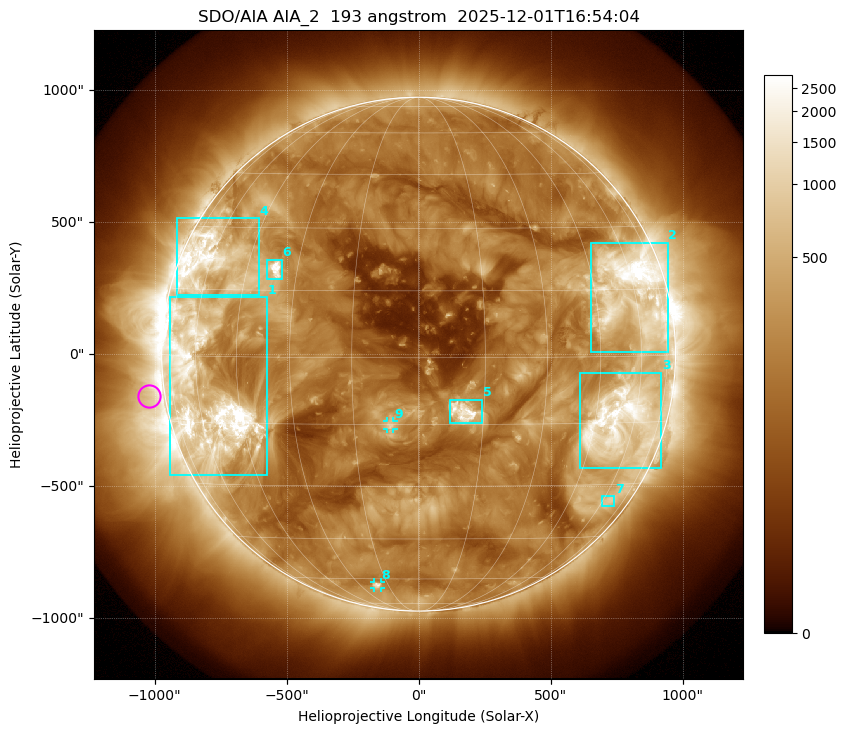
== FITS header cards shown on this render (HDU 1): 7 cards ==
TELESCOP= 'SDO/AIA '           / For AIA: SDO/AIA
INSTRUME= 'AIA_2   '           / For AIA: AIA_ATA1, AIA_ATA2, AIA_ATA3 or AIA_AT
WAVELNTH=                  193 / [angstrom] Wavelength
WAVEUNIT= 'angstrom'           / Wavelength unit: angstrom
DATE-OBS= '2025-12-01T16:54:04.843' / [ISO] Date when observation started; ISO 8
CTYPE1  = 'HPLN-TAN'           / CTYPE1: HPLN
CTYPE2  = 'HPLT-TAN'           / CTYPE2: HPLT

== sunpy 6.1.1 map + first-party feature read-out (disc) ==
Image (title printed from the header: SDO/AIA AIA_2  193 angstrom  2025-12-01T16:54:04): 1024 x 1024 px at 2.4 arcsec/px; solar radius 973 arcsec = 406 px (full disc in frame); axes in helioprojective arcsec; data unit not stated in the header (colour bar unlabelled)
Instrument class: DISC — disc imager (sunpy class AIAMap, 193 A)
Bright regions (active regions / flare kernels): reference = the median radial profile (limb darkening/brightening removed); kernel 9 px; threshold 5 sigma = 515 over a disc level ~191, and >= 1.15x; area >= 12 px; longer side >= 10 px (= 24 arcsec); searched inside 0.97 R_sun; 9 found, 9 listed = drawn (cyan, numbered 1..; 2 of them under ~33 arcsec drawn as corner ticks so the feature stays visible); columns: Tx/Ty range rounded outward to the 5 arcsec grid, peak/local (2 s.f.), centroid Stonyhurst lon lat
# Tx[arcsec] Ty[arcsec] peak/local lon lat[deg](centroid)
1 -945..-575 -460..215 21 -57 -8
2 650..945 5..425 21 +58 +14
3 610..920 -435..-70 13 +55 -15
4 -915..-605 225..515 11 -60 +21
5 115..240 -260..-170 16 +10 -12
6 -575..-515 280..360 17 -36 +20
7 690..745 -575..-535 3.6 +63 -34
8 -170..-145 -885..-865 5.7 -21 -63
9 -120..-95 -285..-255 6.3 -6 -15
Off-limb structures (1.02-1.3 R_sun): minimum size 162 px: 3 found; the strongest spans PA ~60..135 deg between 1.02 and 1.3 R_sun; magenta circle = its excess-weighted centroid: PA ~100 deg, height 1.06 R_sun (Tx ~-1020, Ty ~-160 arcsec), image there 2.4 x the reference